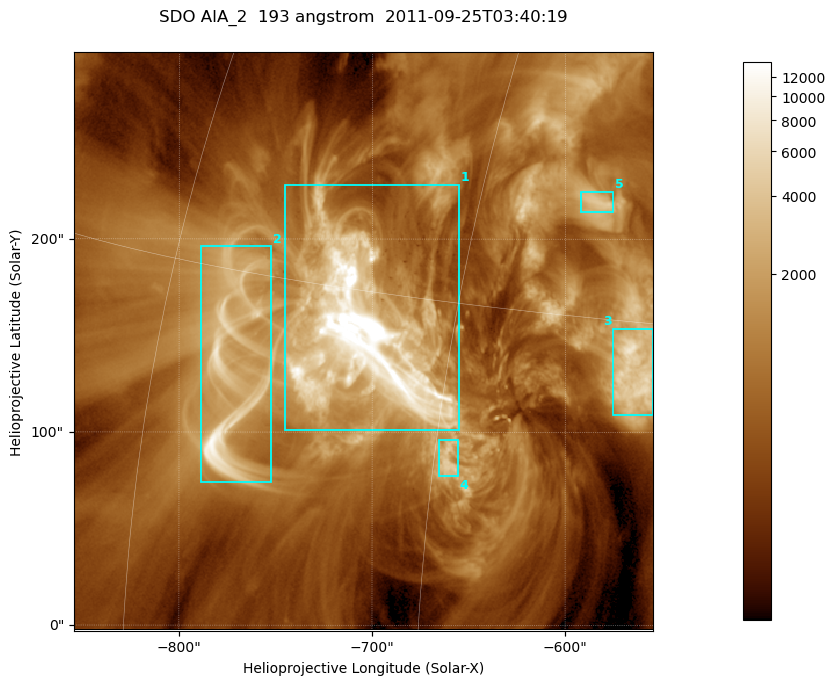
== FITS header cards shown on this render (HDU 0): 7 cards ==
TELESCOP= 'SDO     '           /
INSTRUME= 'AIA_2   '           /
WAVELNTH=                  193 /
WAVEUNIT= 'angstrom'           /
DATE-OBS= '2011-09-25T03:40:19.84' /
CTYPE1  = 'HPLN-TAN'           /
CTYPE2  = 'HPLT-TAN'           /

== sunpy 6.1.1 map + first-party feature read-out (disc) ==
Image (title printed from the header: SDO AIA_2  193 angstrom  2011-09-25T03:40:19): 499 x 499 px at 0.601 arcsec/px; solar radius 957 arcsec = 1592 px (partial field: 3.1% of the solar disc is inside the frame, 100% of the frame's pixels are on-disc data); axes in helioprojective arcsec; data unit not stated in the header (colour bar unlabelled)
Orientation: roll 0.0578 deg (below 1 deg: not rotated)
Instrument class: DISC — disc imager (sunpy class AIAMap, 193 A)
Bright regions (active regions / flare kernels): reference = the on-disc median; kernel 5 px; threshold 5 sigma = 2239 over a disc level ~666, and >= 1.15x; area >= 249 px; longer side >= 6 px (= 3.6 arcsec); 5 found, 5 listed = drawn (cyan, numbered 1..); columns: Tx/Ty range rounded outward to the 2 arcsec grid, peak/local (2 s.f.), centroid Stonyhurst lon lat
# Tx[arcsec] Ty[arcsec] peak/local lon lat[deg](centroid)
1 -746..-654 100..228 64 -49 +14
2 -790..-752 74..196 17 -55 +12
3 -576..-554 108..154 11 -37 +13
4 -666..-654 76..96 6.8 -44 +10
5 -592..-574 214..226 6.1 -40 +19